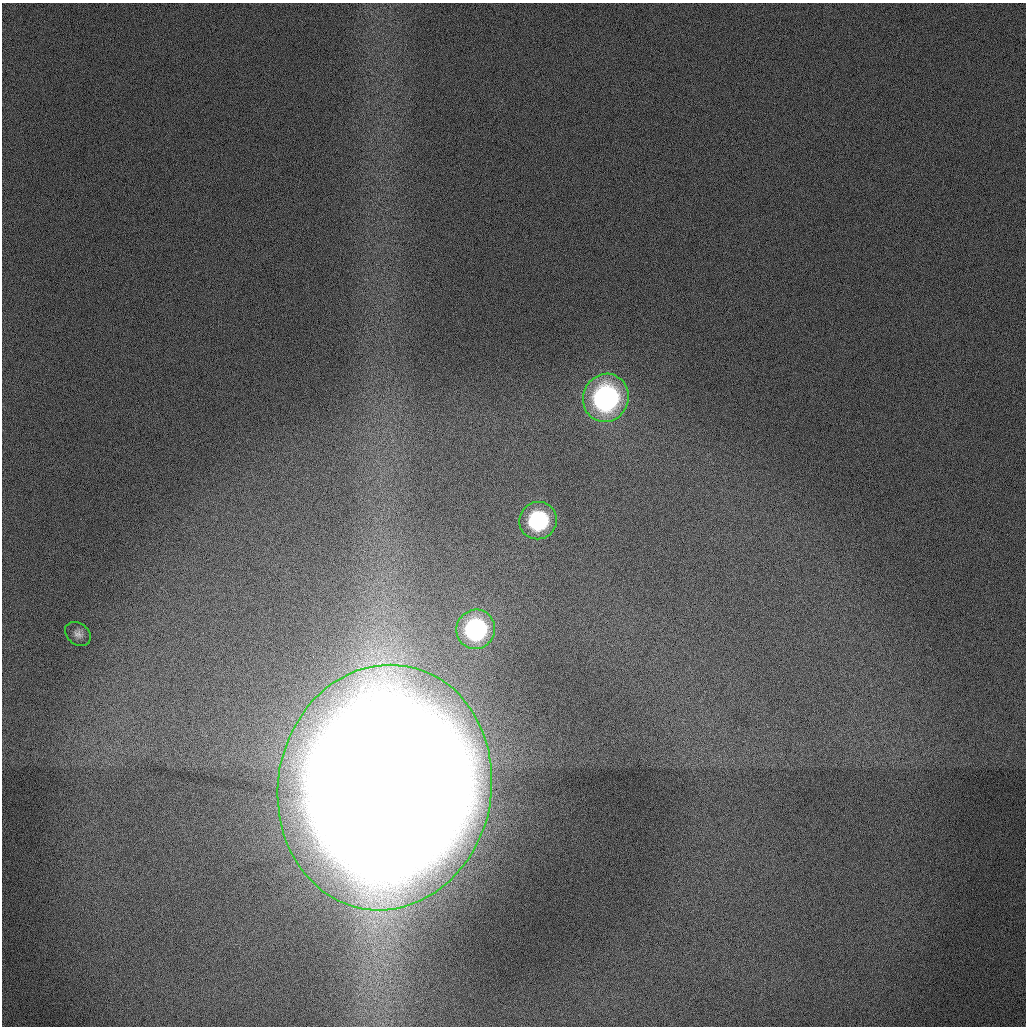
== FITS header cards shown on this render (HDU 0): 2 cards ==
NAXIS1  =                 1024 / length of data axis 1
NAXIS2  =                 1024 / length of data axis 2

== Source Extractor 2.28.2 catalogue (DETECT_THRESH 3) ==
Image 1024 x 1024 px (HDU 0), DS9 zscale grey, 1 PNG px = 1 image px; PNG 1028 x 1028 px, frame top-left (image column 1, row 1024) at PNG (2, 3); each listed source drawn as its Kron ellipse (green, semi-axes under 4 px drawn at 4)
Background 14.5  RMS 2.5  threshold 7.51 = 3 sigma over >= 5 px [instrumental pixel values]
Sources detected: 5; all 5 listed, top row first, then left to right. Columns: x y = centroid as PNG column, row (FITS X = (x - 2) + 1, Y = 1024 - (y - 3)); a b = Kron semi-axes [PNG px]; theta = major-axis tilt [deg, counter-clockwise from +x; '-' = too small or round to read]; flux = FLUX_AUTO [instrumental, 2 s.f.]
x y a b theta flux
606 398 24 22 71 3.5e+04
538 521 19 18 - 1.7e+04
476 629 20 19 - 2.2e+04
78 634 14 10 -37 1.2e+03
385 787 123 107 79 1.8e+06